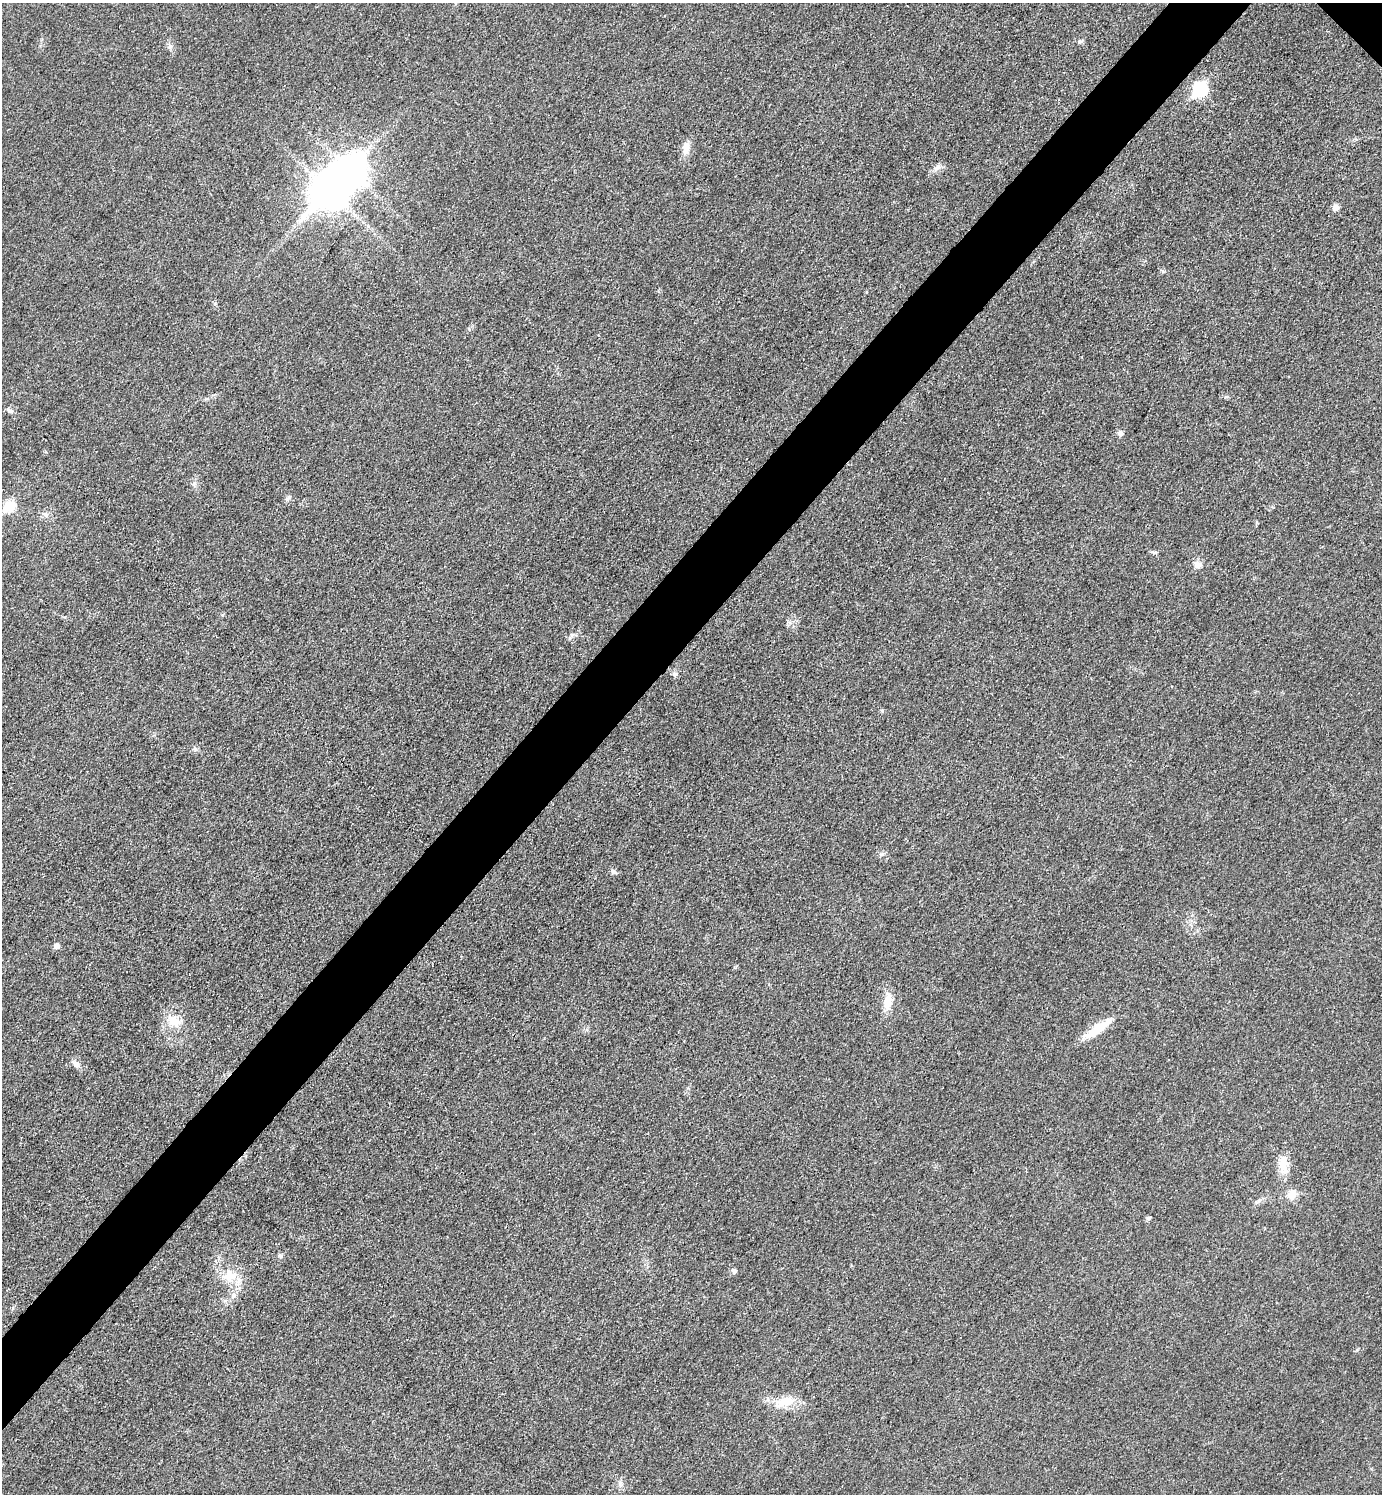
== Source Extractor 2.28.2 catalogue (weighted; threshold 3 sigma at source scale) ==
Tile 7 of 4 x 4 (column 3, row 2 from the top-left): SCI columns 3063-4442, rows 2990-4481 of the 5981 x 5980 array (HDU 1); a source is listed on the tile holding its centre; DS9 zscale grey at full resolution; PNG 1384 x 1496 px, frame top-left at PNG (2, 3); no overlay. Shown black and unused: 6% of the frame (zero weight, under 3 of 4 exposures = <1% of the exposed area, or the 3 px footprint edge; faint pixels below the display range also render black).
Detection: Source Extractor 2.28.2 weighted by HDU 2 'WHT'; one run over the whole footprint, this tile lists its part. Background 0.0332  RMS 0.0048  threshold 0.0216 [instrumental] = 3 sigma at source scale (4.5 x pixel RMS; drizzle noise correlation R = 1.50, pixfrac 1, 0.05/0.05 arcsec/px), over >= 5 px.
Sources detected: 30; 1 inside a brighter object's white glare — not listed; the other 29 listed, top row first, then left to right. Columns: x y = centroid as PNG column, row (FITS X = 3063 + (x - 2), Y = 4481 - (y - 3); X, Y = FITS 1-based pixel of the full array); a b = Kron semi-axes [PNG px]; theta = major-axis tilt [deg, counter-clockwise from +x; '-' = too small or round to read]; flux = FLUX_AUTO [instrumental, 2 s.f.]
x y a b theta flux
1080 41 6 5 - 0.92
1200 89 8 7 - 69
686 148 18 9 78 4.2
937 167 12 7 39 2.2
329 190 14 11 48 1000
1335 208 6 6 - 2.8
866 292 4 3 - 0.33
10 411 10 5 -29 1.3
1120 433 8 7 - 1.5
194 484 6 5 - 1
288 498 9 4 45 1
9 506 7 6 - 27
1197 565 11 10 - 2.7
675 674 6 6 - 1.1
195 749 5 5 - 0.89
882 854 6 5 - 0.95
614 872 8 6 -32 1.3
56 946 5 5 - 2.6
888 1002 23 10 82 6.4
174 1021 20 12 -41 7.4
1097 1029 43 9 35 11
76 1064 9 7 -74 1.9
1283 1164 24 11 86 7.2
1292 1194 9 8 - 6
1148 1218 5 5 - 1
280 1256 6 5 - 0.89
734 1271 7 6 - 1.3
229 1276 24 14 5 9.3
784 1402 28 12 14 9.4
Unlisted compact peaks at least as high as the median listed source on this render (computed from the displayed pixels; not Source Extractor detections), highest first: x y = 572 635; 1154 552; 1357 1350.